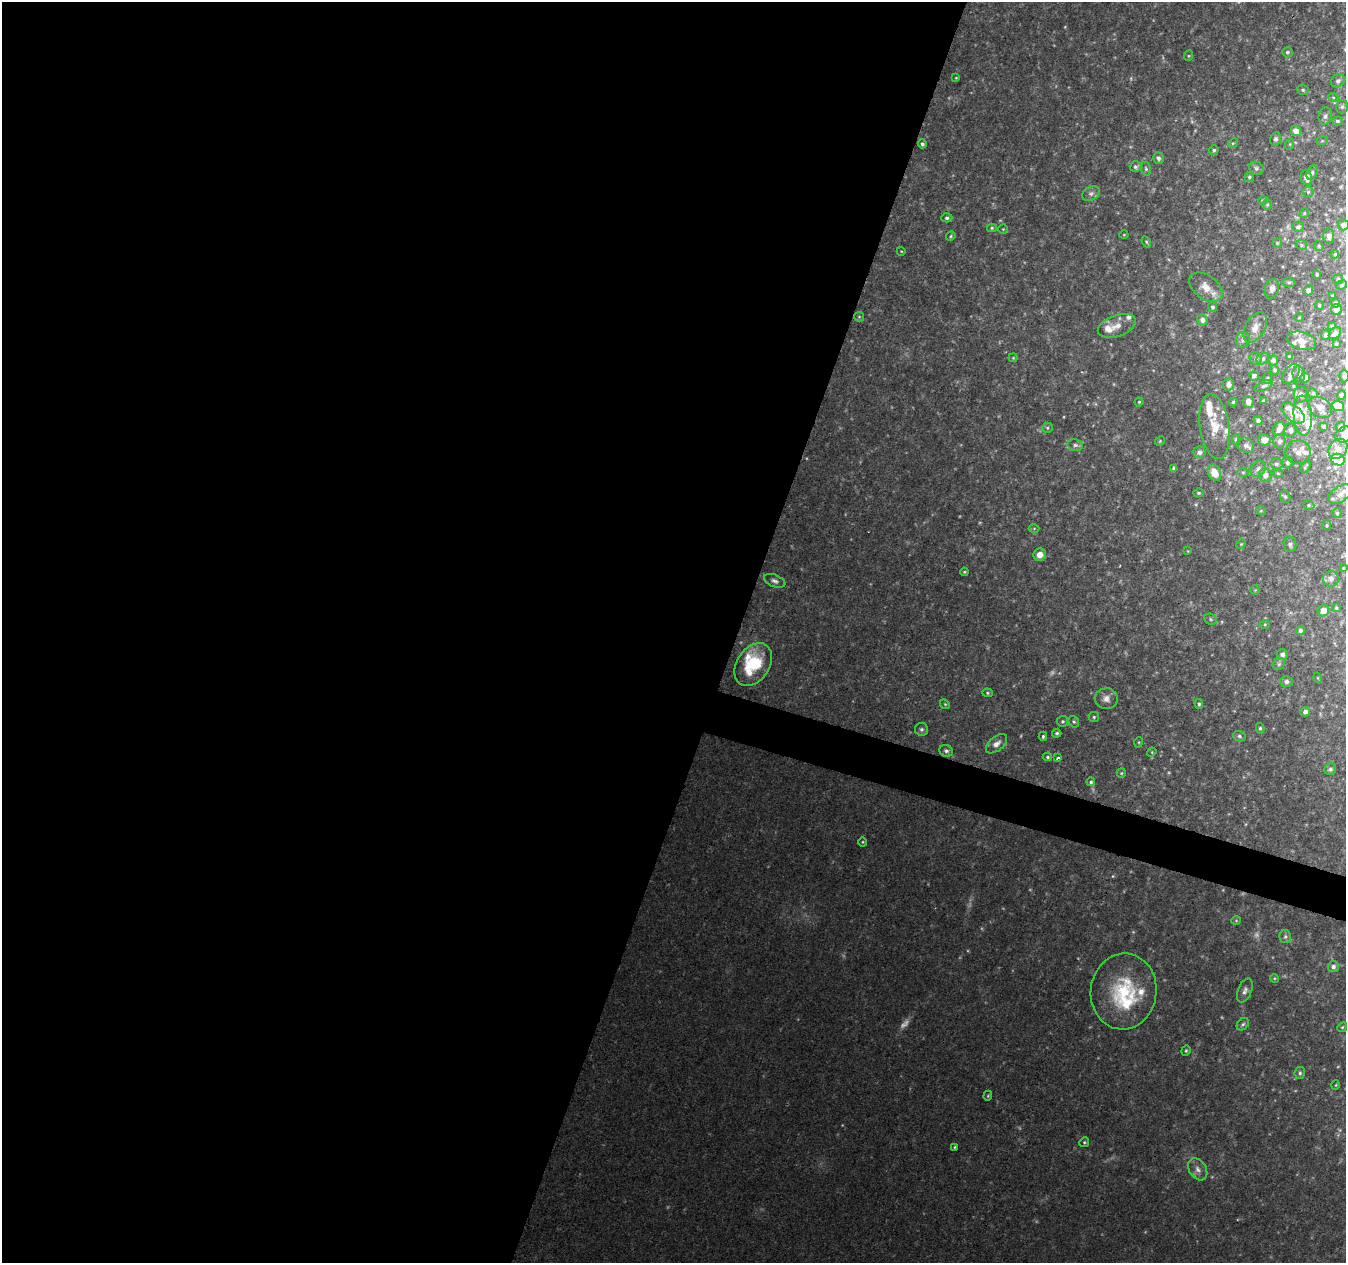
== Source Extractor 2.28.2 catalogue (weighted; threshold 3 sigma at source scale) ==
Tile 5 of 4 x 4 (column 1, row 2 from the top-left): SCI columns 7-1350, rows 2802-4062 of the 5382 x 5538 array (HDU 1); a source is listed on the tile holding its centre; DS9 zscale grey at full resolution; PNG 1348 x 1265 px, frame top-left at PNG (2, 2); each listed source drawn as its Kron ellipse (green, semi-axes under 4 px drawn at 4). Shown black and unused: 57% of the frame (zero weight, under 2 of 3 exposures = <1% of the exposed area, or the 3 px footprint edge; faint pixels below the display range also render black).
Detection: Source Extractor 2.28.2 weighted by HDU 2 'WHT'; one run over the whole footprint, this tile lists its part. Background 0.0592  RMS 0.0067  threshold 0.0301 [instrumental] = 3 sigma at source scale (4.5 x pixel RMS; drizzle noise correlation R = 1.50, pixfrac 1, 0.0396/0.0396 arcsec/px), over >= 5 px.
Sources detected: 209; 5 too faint to see at this stretch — neither listed nor drawn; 21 inside a brighter listed object's ellipse — not listed separately; the other 183 listed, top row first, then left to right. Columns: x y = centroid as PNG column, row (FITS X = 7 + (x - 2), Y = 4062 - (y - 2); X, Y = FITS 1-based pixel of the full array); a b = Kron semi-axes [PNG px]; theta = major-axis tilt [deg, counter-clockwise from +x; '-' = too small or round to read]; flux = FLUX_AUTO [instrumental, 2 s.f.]
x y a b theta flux
1287 52 5 5 - 1.4
1188 56 5 3 - 0.71
956 78 4 3 - 0.58
1338 81 7 6 - 2.3
1303 90 6 5 - 1.2
1333 97 5 3 - 0.72
1342 107 7 6 - 1.5
1325 116 9 6 73 2.1
1337 121 5 4 - 1.3
1296 131 5 5 - 6.5
1276 139 6 5 - 1.6
1322 141 6 3 18 0.79
1233 143 5 4 - 0.81
922 144 4 4 - 1.5
1290 144 6 3 71 0.69
1214 150 5 4 - 1.3
1158 158 6 5 - 2
1136 167 6 5 - 1.7
1256 168 7 6 - 1.9
1146 169 7 5 -74 1.2
1312 173 7 5 58 2
1249 177 5 4 - 1.2
1306 178 7 5 -77 3.5
1308 192 5 5 - 1.2
1091 193 9 6 26 2.7
1263 200 5 3 - 0.65
1267 205 5 5 - 0.97
1304 213 5 4 - 0.83
947 218 5 4 - 1.6
1343 225 5 5 - 2.7
1298 227 6 5 - 1.7
992 228 5 4 - 0.96
1003 229 4 4 - 0.68
1124 235 4 4 - 0.66
951 236 5 4 - 0.89
1329 236 7 5 -86 3
1146 242 6 3 -58 0.97
1277 243 4 4 - 0.86
1301 245 6 4 -23 1
1319 246 5 4 - 0.86
901 251 4 3 - 0.56
1335 254 4 3 - 0.53
1317 275 3 3 - 1.1
1338 279 5 5 - 0.9
1289 282 6 4 -6 1.1
1342 285 5 4 - 1.1
1206 287 19 11 -37 9.3
1272 289 10 7 76 4
1308 290 5 4 - 2.5
1333 296 3 3 - 0.74
1335 303 4 4 - 1.8
1319 305 5 4 - 0.91
1212 307 5 4 - 1.5
1336 309 5 5 - 4.1
859 317 5 4 - 0.77
1299 318 5 3 - 0.58
1202 320 5 5 - 3
1117 326 20 10 20 7.1
1331 326 4 3 - 0.72
1255 327 16 9 60 6.8
1335 333 7 5 46 2.3
1325 335 5 4 - 2
1243 340 8 7 - 2
1302 341 15 8 -16 5.8
1336 344 3 2 - 0.75
1289 356 4 3 - 0.6
1013 358 4 4 - 0.71
1256 359 6 5 - 1.7
1263 359 6 5 - 1.3
1273 360 5 5 - 2.2
1275 370 4 4 - 1.5
1291 374 11 7 51 3.6
1299 374 8 6 -78 2.4
1254 376 4 4 - 2.3
1344 376 6 5 - 1.4
1268 378 6 4 88 0.78
1305 378 5 4 - 6
1228 384 6 5 - 3
1264 386 9 4 25 1.5
1293 386 4 4 - 0.7
1313 393 5 4 - 1.1
1301 394 8 7 - 2.7
1341 395 4 3 - 1.4
1264 401 3 3 - 0.95
1139 402 4 4 - 0.85
1233 402 4 4 - 0.98
1248 402 6 5 - 4.6
1338 406 6 5 - 17
1320 407 13 9 -34 4.7
1293 413 13 7 -38 5.8
1303 416 20 9 -85 11
1258 421 4 4 - 2.5
1215 426 32 14 -82 16
1324 426 4 4 - 1.4
1340 427 5 4 - 2.1
1048 428 5 5 - 1
1279 429 7 6 - 4
1290 430 7 6 - 2.4
1344 435 10 7 30 5.8
1236 440 5 4 - 1.1
1264 440 6 5 - 5.7
1160 441 5 4 - 0.83
1279 441 7 6 - 2.4
1075 445 8 6 -13 2
1246 445 9 7 -31 3.2
1338 449 11 8 51 5
1199 452 6 6 - 2.2
1298 452 12 12 - 5.7
1338 460 7 5 -20 21
1287 463 6 6 - 1.8
1276 464 6 5 - 1.5
1305 467 6 3 59 0.94
1174 468 4 4 - 1.9
1258 469 9 7 55 2.4
1243 472 6 4 0 0.88
1214 473 8 6 -62 8
1278 473 5 3 - 0.63
1265 475 7 6 - 3.6
1198 493 5 4 - 1
1340 494 13 7 34 3.8
1285 497 6 5 - 1.1
1309 505 6 4 -20 1.1
1261 511 5 3 - 0.55
1337 513 5 4 - 0.98
1327 525 5 4 - 0.76
1034 528 5 3 - 0.59
1241 544 5 4 - 0.71
1290 544 8 6 -82 2.1
1188 551 4 3 - 0.49
1040 555 6 6 - 5.3
1343 568 3 3 - 0.65
964 572 4 4 - 0.74
1331 579 8 7 - 3.3
775 581 11 6 -22 2.4
1255 590 5 5 - 0.78
1336 608 4 4 - 0.98
1323 611 6 5 - 6.5
1211 619 7 5 -24 1.2
1265 624 5 3 - 0.66
1300 631 4 4 - 1.8
1282 655 5 5 - 2.8
1279 664 6 5 - 1.3
753 665 23 16 55 31
1318 678 5 3 - 0.55
1286 681 6 5 - 2.5
987 693 5 4 - 0.95
1106 699 11 10 - 4.5
945 704 5 4 - 0.88
1199 704 5 4 - 1.2
1305 712 4 4 - 2.8
1094 717 5 5 - 1
1063 721 5 5 - 1.3
1074 722 6 5 - 1.1
1260 728 5 4 - 1.2
921 729 6 6 - 1.6
1057 733 4 4 - 1.4
1043 736 4 3 - 1.2
1239 736 6 5 - 1.4
1139 742 5 3 - 0.64
997 744 12 7 40 3.9
946 751 7 6 - 1.8
1152 752 5 4 - 0.61
1048 757 4 3 - 1
1058 758 3 3 - 2
1330 769 6 5 - 1.9
1121 773 5 4 - 0.82
1091 782 4 4 - 1.1
863 842 4 4 - 0.71
1236 920 5 3 - 0.64
1285 937 6 6 - 1.5
1333 967 5 5 - 2.4
1274 978 4 3 - 0.64
1245 990 13 6 68 3
1124 991 38 33 82 47
1243 1024 7 5 44 1.5
1342 1027 5 4 - 0.93
1186 1051 5 4 - 0.91
1300 1073 6 5 - 1.4
1336 1085 5 3 - 0.58
988 1096 5 4 - 0.72
1084 1142 5 4 - 0.9
955 1147 4 4 - 0.78
1198 1169 12 8 -57 4.3
Isophote crosses this tile's border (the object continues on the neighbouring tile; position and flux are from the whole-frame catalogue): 2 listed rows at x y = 1344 435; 1340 494